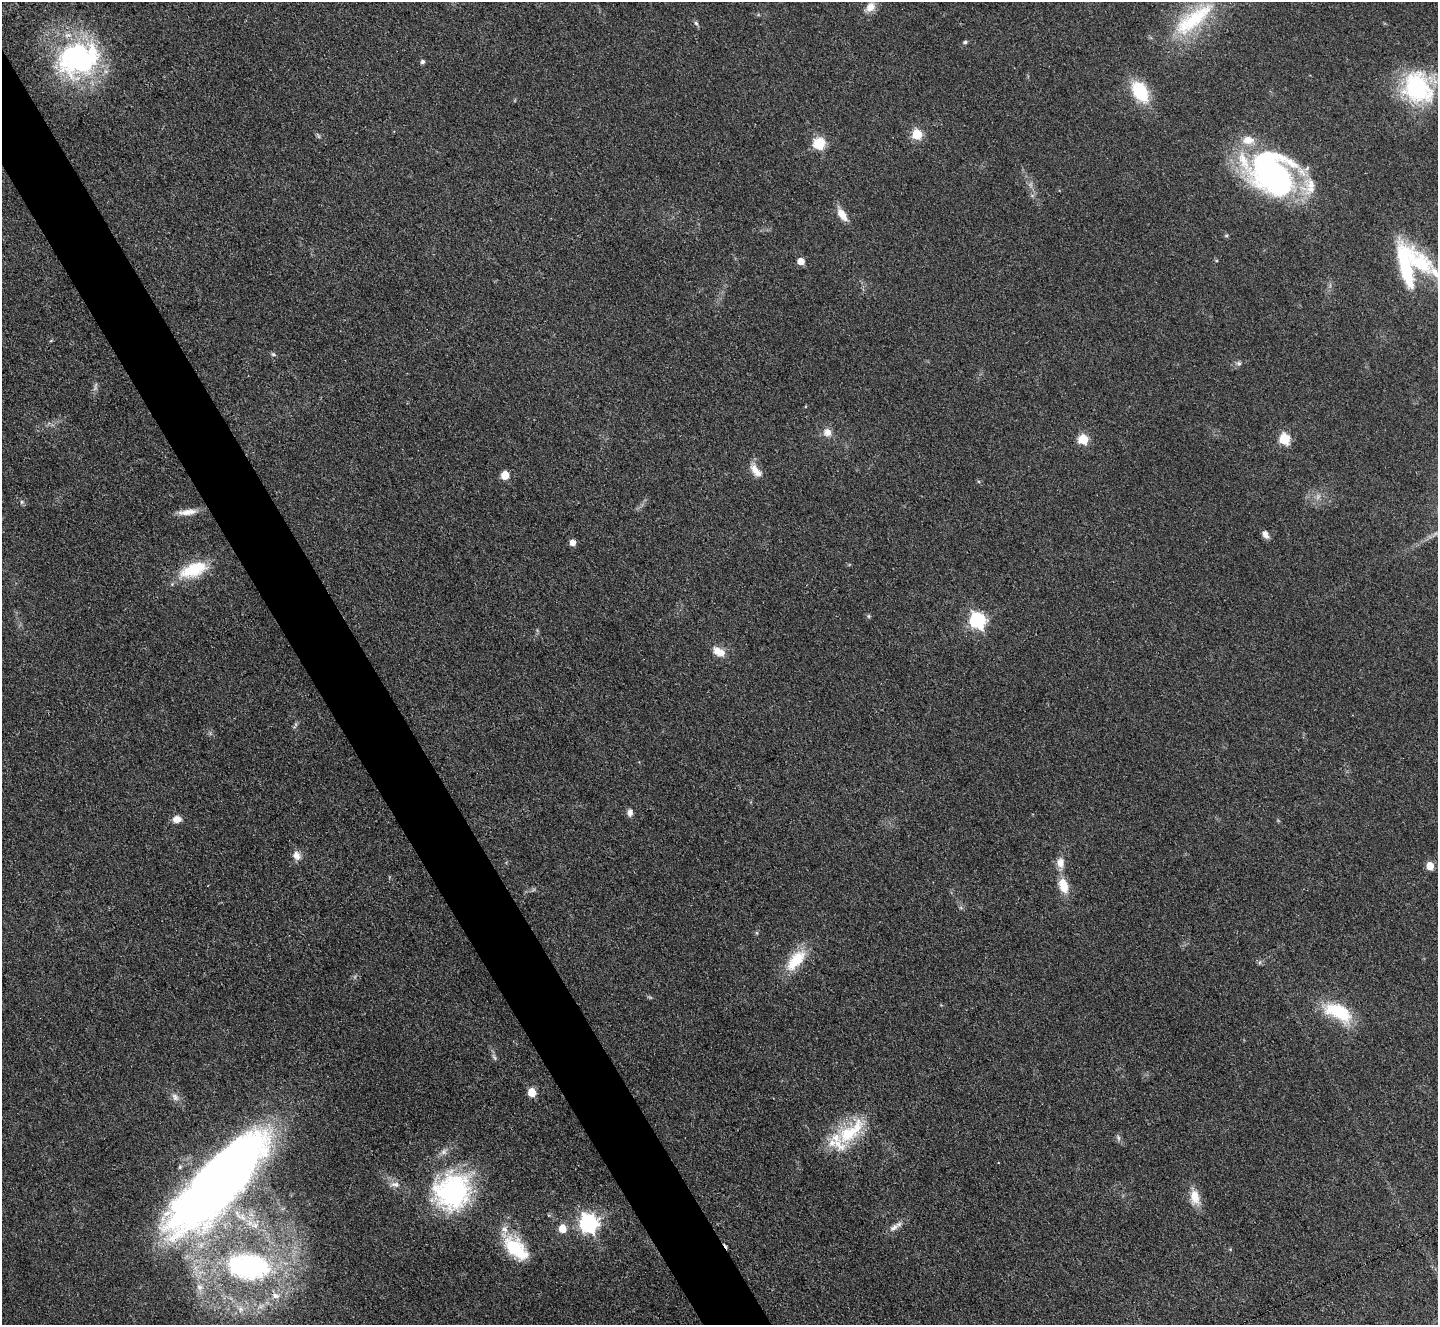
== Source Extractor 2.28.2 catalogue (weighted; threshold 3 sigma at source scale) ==
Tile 11 of 4 x 4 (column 3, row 3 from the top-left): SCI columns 2877-4312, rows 1616-2938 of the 5752 x 5743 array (HDU 1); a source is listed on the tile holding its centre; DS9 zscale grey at full resolution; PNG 1440 x 1327 px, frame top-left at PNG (2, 2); no overlay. Shown black and unused: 4% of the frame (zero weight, under 3 of 4 exposures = <1% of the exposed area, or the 3 px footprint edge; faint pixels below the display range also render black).
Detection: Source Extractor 2.28.2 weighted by HDU 2 'WHT'; one run over the whole footprint, this tile lists its part. Background 0.0851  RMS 0.0062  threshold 0.028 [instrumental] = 3 sigma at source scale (4.5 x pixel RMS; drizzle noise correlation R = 1.50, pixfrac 1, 0.05/0.05 arcsec/px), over >= 5 px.
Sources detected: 69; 5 too faint to see at this stretch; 1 inside a brighter object's white glare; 1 cosmic-ray / hot-pixel residue — not listed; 6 inside a brighter listed object's ellipse — not listed separately; the other 56 listed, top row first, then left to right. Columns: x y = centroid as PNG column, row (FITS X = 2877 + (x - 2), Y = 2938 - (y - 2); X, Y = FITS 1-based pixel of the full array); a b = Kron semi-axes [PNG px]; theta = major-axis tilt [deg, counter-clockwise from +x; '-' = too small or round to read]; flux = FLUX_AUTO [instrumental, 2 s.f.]
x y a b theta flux
870 7 14 11 49 6.2
1193 19 76 25 38 66
696 23 6 5 - 1.2
965 42 6 4 2 1.1
78 58 50 43 11 110
422 62 5 5 - 1.8
1417 87 42 34 -56 70
1140 92 21 12 -59 36
917 134 6 5 - 40
318 136 10 4 -67 1.1
819 143 6 6 - 60
1271 173 54 39 -37 190
842 214 18 8 -57 7.4
801 261 5 5 - 9.1
1420 263 48 26 -46 48
1405 266 52 14 -79 51
1239 363 7 6 - 1.8
827 432 11 11 - 5.3
1083 439 6 5 - 33
1284 439 6 5 - 50
756 471 20 10 -52 7.4
505 475 5 5 - 18
22 502 6 5 - 1.1
187 512 26 7 7 7.2
1265 534 8 6 -63 3.9
572 542 5 5 - 5.6
193 570 38 17 20 26
868 616 6 4 -89 0.88
977 620 7 7 - 170
719 652 18 10 -28 7.9
630 812 10 7 82 2.9
177 819 10 8 15 4.7
297 856 12 10 -66 4.7
1060 863 12 9 -86 5.8
1430 866 5 5 - 17
1063 886 20 12 -73 11
796 960 35 16 50 22
1260 962 6 4 71 0.99
1338 1012 37 17 -27 34
494 1057 10 4 -52 1.7
532 1092 6 5 - 21
175 1097 12 8 -53 3.9
851 1132 50 22 40 35
1118 1137 9 5 -64 1.7
219 1181 128 41 47 570
395 1184 15 7 -2 4
452 1191 47 42 45 99
1195 1197 21 11 -79 10
588 1223 8 7 - 280
562 1228 5 5 - 16
894 1228 14 8 41 4
516 1248 34 19 -44 34
248 1267 49 29 -6 130
200 1287 12 9 -69 5
276 1296 14 9 -14 5.7
240 1309 12 8 86 5
Overlapping masked pixels (flux is a lower limit): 1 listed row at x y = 248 1267
Isophote crosses this tile's border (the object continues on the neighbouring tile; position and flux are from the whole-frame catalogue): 2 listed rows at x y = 1193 19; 1420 263